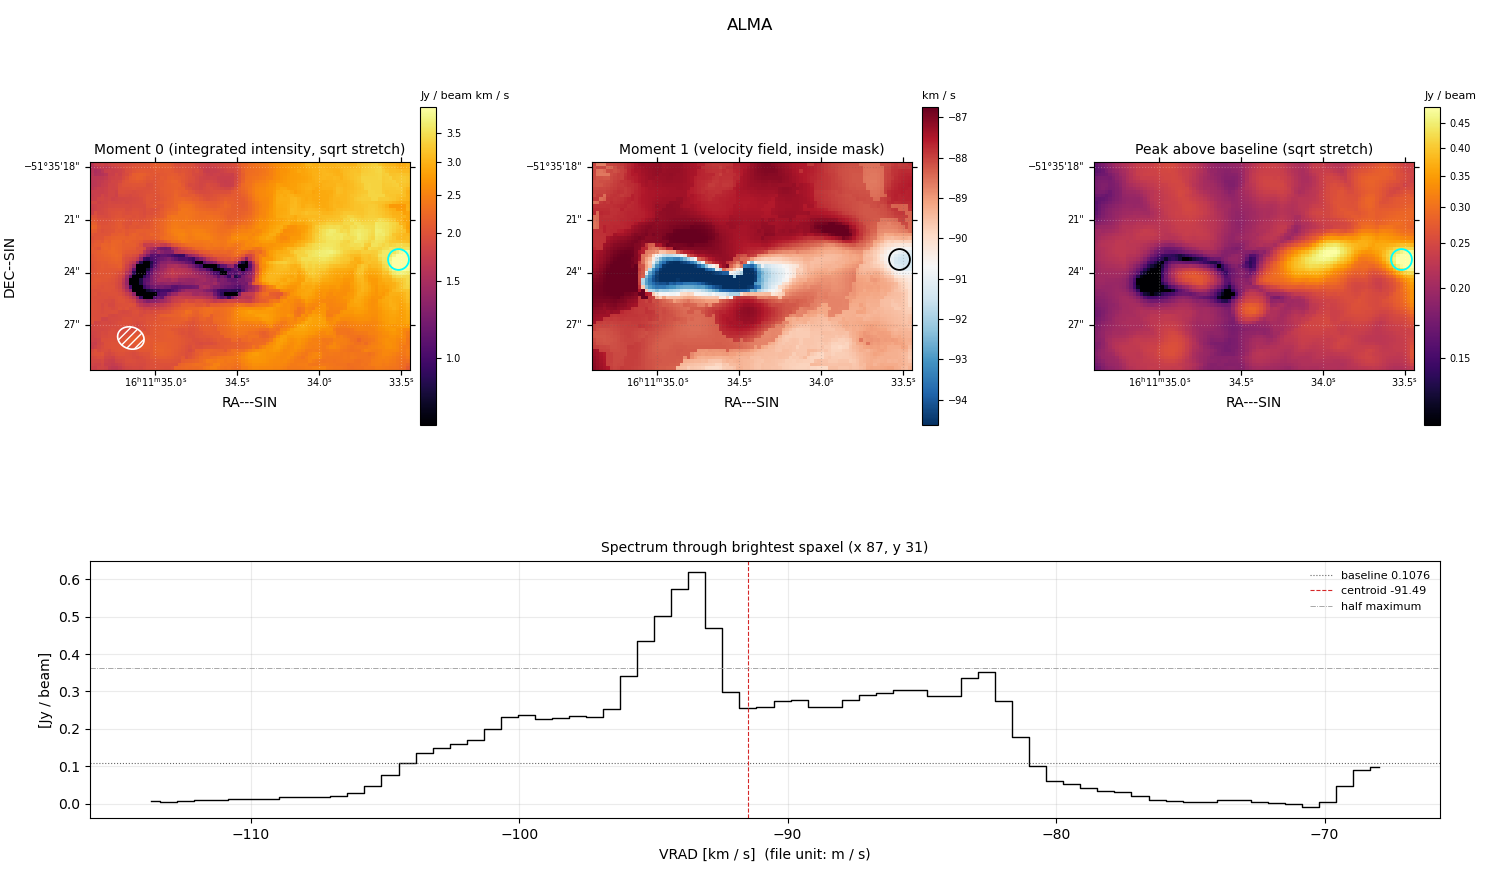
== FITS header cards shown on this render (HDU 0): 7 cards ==
TELESCOP= 'ALMA    '
BUNIT   = 'beam-1 Jy'          / Brightness (pixel) unit
CTYPE1  = 'RA---SIN'           / Right ascension, orthographic/synthesis project
CTYPE2  = 'DEC--SIN'           / Declination, orthographic/synthesis projection
CTYPE3  = 'VRAD'               / Radio velocity (linear)
NAXIS3  =                   73
CUNIT3  = 'm s-1'              / Units of coordinate increment and value

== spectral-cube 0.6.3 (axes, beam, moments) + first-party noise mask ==
SpectralCube HDU 0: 73 channels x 59 x 91 spaxels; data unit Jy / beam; figure title: ALMA
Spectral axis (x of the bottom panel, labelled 'VRAD [km / s]  (file unit: m / s)'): -113.7 .. -68.0 km / s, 73 channels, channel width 0.635 km / s
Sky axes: RA---SIN/DEC--SIN; field 0.303' x 0.197' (0.2 arcsec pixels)
Beam (drawn as the hatched ellipse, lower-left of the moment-0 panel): BMAJ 1.54 arcsec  BMIN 1.24 arcsec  BPA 70.5 deg
Caveat (lower limits): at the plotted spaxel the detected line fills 35 of 73 channels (48%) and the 38 channels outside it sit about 0.092 Jy / beam (their median) below the dotted baseline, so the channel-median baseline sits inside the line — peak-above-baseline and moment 0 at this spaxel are lower limits by about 0.092 Jy / beam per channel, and W50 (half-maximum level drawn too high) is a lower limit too
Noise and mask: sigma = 9.1e-03 Jy / beam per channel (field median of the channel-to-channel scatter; no spaxel is free of emission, so no channel-correlation factor could be measured or applied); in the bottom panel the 38 channels outside the line sit about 0.092 Jy / beam below the dotted baseline and wiggle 0.016 Jy / beam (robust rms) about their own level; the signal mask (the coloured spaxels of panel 2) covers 100% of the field
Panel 1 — Moment 0 (line voxels x channel width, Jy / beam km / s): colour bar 0.858 .. 3.98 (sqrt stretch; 0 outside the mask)
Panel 2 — Moment 1 (intensity-weighted velocity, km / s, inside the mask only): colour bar -94.64 .. -86.74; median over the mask -88.15
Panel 3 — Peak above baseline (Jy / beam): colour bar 0.135 .. 0.485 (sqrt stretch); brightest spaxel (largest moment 0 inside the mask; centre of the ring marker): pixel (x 87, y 31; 0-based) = FK5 16h11m33.5s -51d35m23s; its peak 0.511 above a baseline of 0.1076
Panel 4 — spectrum at that spaxel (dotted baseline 0.1076 Jy / beam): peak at -93.4 km / s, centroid -91.49 km / s (red dashed line; intensity-weighted over the run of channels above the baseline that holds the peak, -103.9 .. -81.0 km / s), W50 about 3.2 km / s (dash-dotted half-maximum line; edge to edge of the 5 channels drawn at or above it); detected line -103.2 .. -81.0 km / s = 35 of 73 channels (48%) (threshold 4 sigma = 0.036 Jy / beam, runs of >= 3 channels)